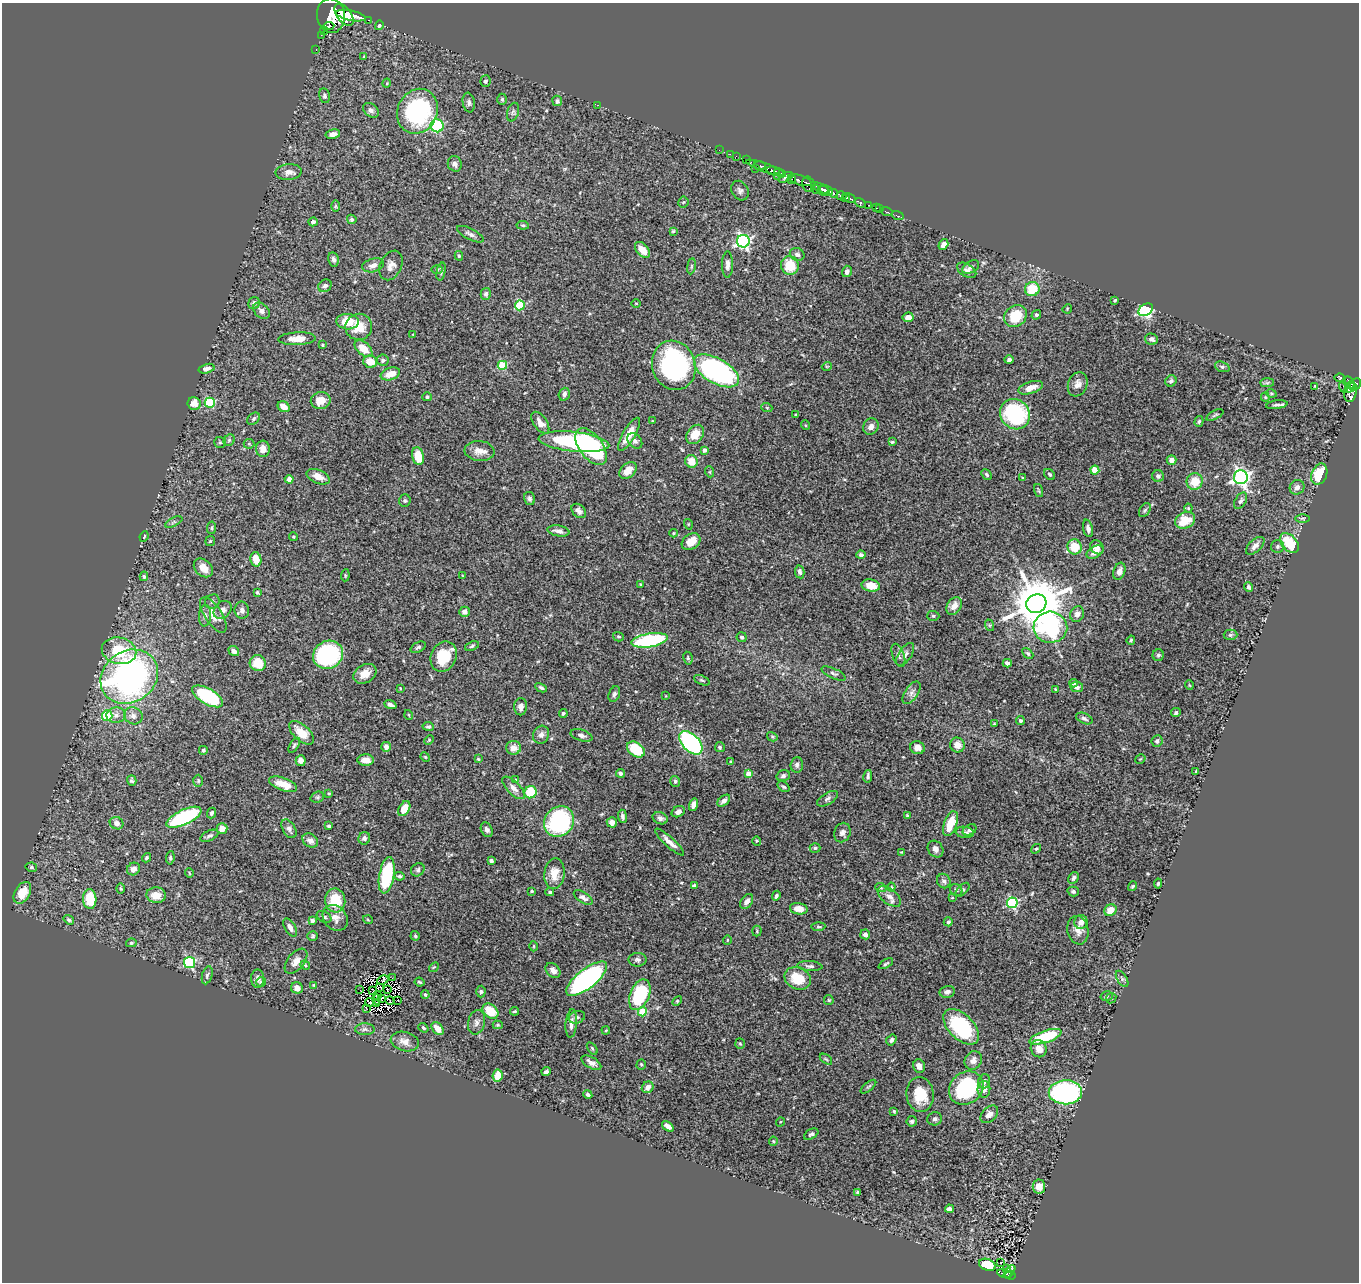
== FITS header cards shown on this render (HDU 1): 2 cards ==
NAXIS1  =                 1357
NAXIS2  =                 1280

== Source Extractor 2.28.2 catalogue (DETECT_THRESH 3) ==
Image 1357 x 1280 px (HDU 1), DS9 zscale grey, 1 PNG px = 1 image px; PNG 1361 x 1284 px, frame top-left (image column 1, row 1280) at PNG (2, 3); each listed source drawn as its Kron ellipse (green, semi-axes under 4 px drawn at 4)
Background 0.867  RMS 0.023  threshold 0.0684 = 3 sigma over >= 5 px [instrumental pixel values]
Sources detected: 467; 3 with non-positive FLUX_AUTO (blend fragments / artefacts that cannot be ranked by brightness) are neither listed nor drawn; the other 464 listed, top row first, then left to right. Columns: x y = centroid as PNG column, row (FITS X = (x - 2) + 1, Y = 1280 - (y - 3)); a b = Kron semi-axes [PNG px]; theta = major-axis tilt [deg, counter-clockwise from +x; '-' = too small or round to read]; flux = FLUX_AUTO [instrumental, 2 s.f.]
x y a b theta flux
344 15 13 7 -53 4500
331 16 17 14 -83 7600
351 16 15 5 -11 3400
369 20 3 2 - 83
379 25 5 4 - 3.9
329 26 5 3 - 430
324 31 4 3 - 100
321 35 2 2 - 15
316 49 3 2 - 19
364 56 4 3 - 1.1
485 81 6 5 - 3.2
387 83 5 3 - 1.2
324 96 7 5 -78 3.2
502 99 6 4 -89 3.1
557 101 5 5 - 4
469 103 10 6 -80 4.5
598 105 2 2 - 8.3
371 110 9 6 -40 5.1
417 111 23 20 63 190
513 112 10 5 74 4
437 126 6 6 - 110
333 134 7 4 11 8
719 150 2 2 - 14
730 154 3 2 - 17
736 156 2 2 - 14
746 160 2 2 - 18
455 164 8 7 - 7.2
760 166 6 3 -3 440
765 168 20 4 -19 940
755 169 2 2 - 69
773 171 7 4 -13 920
289 172 13 8 6 10
780 173 6 3 -22 370
777 176 3 2 - 110
786 177 8 4 31 260
792 180 4 3 - 220
800 180 12 5 -18 360
808 184 8 6 -67 700
820 188 10 2 -25 750
816 189 5 3 - 200
740 191 10 8 -60 5.8
826 191 7 5 -4 1700
833 193 4 3 - 540
841 196 5 3 - 800
846 197 4 3 - 570
850 198 7 3 -28 690
683 202 5 5 - 1.9
860 203 6 4 -35 240
869 205 3 2 - 20
336 206 6 3 90 1.7
876 208 3 2 - 29
880 209 2 2 - 16
886 211 6 2 -19 15
898 216 6 2 -19 19
352 219 5 4 - 3.1
313 222 5 4 - 5
523 225 6 4 -7 2.3
673 231 3 3 - 1.6
470 234 15 5 -27 6
743 241 6 6 - 330
943 244 6 4 57 8.5
642 250 9 5 -50 15
797 254 7 6 - 5.5
459 256 5 4 - 2.2
333 259 7 5 -79 4.6
373 265 11 6 16 9.7
391 265 15 10 65 12
728 265 13 5 90 7
790 265 9 9 - 38
691 266 8 4 82 2.4
971 267 9 5 31 5.6
437 269 6 4 0 1.9
967 270 10 6 -32 6
847 271 6 5 - 5.5
441 272 9 4 77 2.8
325 286 7 6 - 4.2
1032 289 7 7 - 37
486 294 6 5 - 3.7
1115 300 3 3 - 1.7
254 303 6 5 - 3.5
636 303 5 3 - 1.3
520 305 5 5 - 85
1067 309 5 4 - 1.5
1146 310 8 5 33 330
261 311 9 7 -45 6.1
1036 315 5 4 - 2.5
1015 316 12 10 39 47
908 317 5 4 - 10
348 322 11 7 -3 29
359 327 13 13 - 27
413 334 4 2 - 1
297 339 19 6 2 20
1151 339 6 5 - 6.2
322 345 3 2 - 1.6
363 348 10 6 -40 18
383 360 6 5 - 3.6
1009 360 5 4 - 4
370 362 7 6 - 21
502 365 4 4 - 68
674 365 25 21 -71 260
827 366 5 3 - 1.3
1222 367 7 5 -21 2.9
207 369 8 4 14 7.6
716 371 25 12 -30 380
390 374 10 6 19 19
1340 378 6 4 -7 280
1171 381 6 5 - 4.4
1267 383 7 4 1 2.8
1349 383 7 5 -54 460
1078 384 12 9 69 11
1355 384 7 5 54 610
1315 386 4 2 - 1.5
1343 387 6 2 -72 82
1031 388 13 6 18 16
1351 388 6 3 31 390
1350 392 10 6 82 530
1271 393 5 3 - 1.7
564 394 6 5 - 5.7
427 397 5 4 - 2.7
1265 397 4 4 - 1.7
321 401 10 8 11 18
194 403 6 6 - 16
210 403 5 5 - 89
1277 405 11 4 8 4
284 407 6 5 - 13
767 408 5 3 - 1.4
796 414 3 3 - 1.5
1015 414 16 14 -54 160
1215 415 9 4 27 2.6
254 419 7 5 40 2.9
652 421 3 2 - 1.1
1199 421 5 4 - 2.3
540 423 12 6 -54 11
805 425 5 3 - 1.3
871 427 8 7 - 7.5
629 434 19 6 60 25
695 434 10 8 52 25
229 440 6 5 - 2.5
635 441 9 6 -47 6
220 442 6 5 - 2.6
574 442 35 10 -6 190
892 442 4 4 - 1.9
249 444 5 5 - 2.2
591 447 21 11 -53 160
263 449 8 7 - 10
704 450 4 3 - 7.3
479 451 15 10 -6 13
418 456 9 6 -76 31
1171 460 5 5 - 8.3
691 461 6 6 - 21
628 470 10 6 42 19
1095 470 4 4 - 33
710 472 5 3 - 1.7
986 474 6 4 -47 2.6
1050 474 6 5 - 3
1319 474 11 7 68 54
1158 476 6 6 - 4
318 477 12 6 -23 13
1241 477 7 7 - 530
1023 478 3 3 - 1.3
289 479 4 4 - 7.4
1195 481 8 8 - 29
1297 487 7 7 - 6.4
1039 491 7 3 -71 1.7
530 498 6 5 - 3.8
405 501 6 5 - 2.4
1241 501 9 5 58 4.4
1188 508 4 4 - 1.6
1145 510 7 5 59 2.7
579 511 8 6 -44 6.1
1303 518 7 3 0 2.1
1185 520 10 8 26 33
174 522 9 4 26 3.2
688 524 5 3 - 1.3
212 528 6 4 84 2.4
1088 528 9 5 -77 4.9
558 531 11 5 -9 8.3
674 533 4 4 - 1.6
144 537 5 3 - 2.6
293 537 4 4 - 1.7
210 541 5 4 - 1.9
691 542 10 7 34 19
1289 543 11 7 -49 58
1255 546 11 6 43 8.2
1075 547 7 7 - 35
1097 547 7 6 - 7.1
1277 547 6 6 - 3.4
1095 552 9 5 31 8.2
861 555 5 4 - 3.9
256 559 7 5 -76 23
203 568 11 8 -44 16
1119 571 9 5 71 7.6
800 572 6 4 -80 4.7
345 575 6 4 85 2.1
144 576 5 4 - 2.3
463 576 4 2 - 1
640 584 3 3 - 1.2
871 585 9 6 -10 22
1249 587 5 4 - 4
257 592 3 3 - 1.9
212 602 8 6 43 3.8
1036 604 10 9 - 8800
954 606 9 7 54 13
222 610 10 8 45 8.2
242 610 8 7 - 6.6
464 612 5 5 - 6
1077 614 8 7 - 8.1
213 615 20 8 -57 18
205 616 11 6 85 5.9
933 616 6 5 - 2.6
989 625 6 4 -71 2
1050 627 17 15 -4 200
1230 635 7 5 -1 2.8
618 637 5 4 - 2.1
742 637 5 5 - 2.8
649 640 18 6 8 170
1131 640 5 4 - 2.1
472 646 7 4 22 2.7
418 647 8 5 28 3.4
119 651 17 13 -13 61
234 651 6 4 -38 6.7
1028 653 6 4 -46 2.3
905 654 13 6 56 6
328 655 15 13 29 200
898 655 12 6 -70 5.3
1158 655 6 5 - 3
444 657 15 12 66 49
688 658 6 4 -81 2.9
258 663 8 8 - 34
1007 663 4 4 - 6.3
833 673 13 5 -24 4.3
365 674 12 9 30 17
129 677 30 25 33 560
702 680 8 4 -24 2.5
1074 683 4 3 - 3.2
1189 685 5 3 - 1.5
1077 687 6 5 - 5.2
400 688 3 2 - 0.96
541 688 6 4 -26 3.1
1055 689 3 2 - 1.2
911 693 13 6 56 6.9
614 694 8 5 69 4.4
208 696 17 7 -30 130
666 696 4 2 - 1
390 705 6 4 -19 5.4
521 707 8 6 89 6.9
563 713 4 3 - 2.5
1176 713 5 4 - 3.5
107 715 5 5 - 59
116 715 10 8 4 8.2
409 715 5 3 - 1.3
133 716 9 8 - 8.9
1084 719 9 5 -24 4.3
1020 721 4 4 - 2.8
994 724 3 2 - 1.2
428 726 5 4 - 2.7
302 733 15 8 -42 28
541 735 9 8 - 7.5
581 735 11 5 -17 5.5
772 737 5 4 - 1.7
429 740 5 3 - 1.6
1157 741 6 5 - 3.5
691 743 14 8 -46 190
294 745 8 4 58 2.7
957 745 7 7 - 10
386 747 5 4 - 7.1
720 747 5 5 - 2.2
513 748 7 6 - 15
917 748 7 6 - 8.3
636 749 10 7 -35 58
203 750 4 4 - 2.1
425 757 5 4 - 1.9
478 759 3 3 - 1.7
1140 759 5 3 - 1.5
366 760 8 5 -2 9.3
301 761 5 5 - 11
731 761 4 3 - 1.3
797 765 8 6 86 4.9
1196 771 4 2 - 1.5
621 773 4 4 - 4.2
748 774 4 4 - 18
783 776 7 5 17 3.8
868 776 6 3 79 3.2
516 780 4 4 - 1.5
132 781 5 4 - 2.5
198 781 6 5 - 2.2
675 781 5 5 - 2.8
283 784 14 6 -20 26
784 787 7 4 -37 2.7
514 788 14 6 -46 8.9
530 792 6 6 - 52
329 793 3 3 - 1.4
317 797 7 5 20 2.8
828 799 11 5 32 4.7
724 801 7 4 41 6
693 805 6 4 75 7.9
404 809 8 5 61 22
678 812 7 5 28 9
212 813 5 4 - 3.3
907 815 3 2 - 1.2
622 816 6 4 -83 4
184 817 19 7 25 140
660 818 8 5 -25 5
559 821 16 14 48 170
612 822 5 5 - 8.4
117 823 7 6 - 6.2
950 824 13 6 70 33
329 826 4 3 - 2.6
222 828 5 5 - 13
289 829 10 6 -59 5.4
487 830 8 5 -64 4.6
970 830 7 5 29 3.9
965 832 9 5 -7 4.1
842 833 10 8 68 6.7
209 836 9 5 24 3.8
364 838 6 6 - 6.3
310 841 8 6 -33 8.2
757 841 5 4 - 1.7
669 842 19 5 -43 11
815 848 5 5 - 2.9
935 849 9 7 -54 7.1
1036 849 5 4 - 2
902 852 3 3 - 1.4
146 858 5 4 - 2.3
170 858 6 4 83 2.4
491 861 4 3 - 3.3
31 867 5 4 - 2.4
133 869 7 6 - 7.7
418 870 7 6 - 3.6
189 873 4 3 - 1.2
554 874 15 10 83 22
387 875 18 7 80 110
399 876 5 4 - 2.8
1074 878 6 4 58 4.6
944 881 7 6 - 5.2
1158 884 5 4 - 2.5
694 886 4 4 - 3.2
1132 886 5 4 - 2.3
891 887 4 4 - 1.8
881 888 6 3 -19 1.6
121 889 5 3 - 1.7
956 890 6 5 - 3.2
963 890 8 4 46 3.1
531 891 4 3 - 1.8
1073 891 6 5 - 3.2
550 892 4 3 - 2.2
22 893 12 7 59 28
156 895 10 7 -5 22
776 896 5 3 - 2.9
583 897 10 5 -32 6.9
889 897 13 7 -38 10
952 898 4 2 - 0.99
90 899 10 6 -87 54
335 900 12 10 -84 45
747 901 8 5 55 8.8
1012 903 5 5 - 180
799 909 9 5 -10 10
1110 910 6 5 - 16
324 917 8 5 -29 3.9
335 918 14 11 -48 15
69 920 5 4 - 2.9
368 920 5 3 - 1.2
312 921 4 4 - 6.5
948 922 4 4 - 2.8
1081 922 7 6 - 8.3
290 927 10 5 -59 9.3
818 927 7 4 4 2.6
1078 930 14 10 -79 14
757 931 5 4 - 1.9
865 934 5 5 - 5.5
313 936 5 5 - 2.4
415 936 5 4 - 2.5
727 940 4 4 - 1.6
131 943 5 4 - 2.6
534 946 5 3 - 1.6
637 960 9 7 1 4.7
296 961 14 8 50 11
190 962 5 5 - 140
886 964 8 4 29 2.7
305 965 5 4 - 1.9
810 966 13 5 -4 4.5
434 967 5 4 - 1.7
553 970 8 6 -46 7.3
207 975 9 5 75 3.7
392 978 2 2 - 3
798 978 14 11 -25 37
258 979 9 6 -89 8.3
587 979 25 9 38 400
1122 979 9 5 -58 3.8
383 980 6 3 25 0.31
261 982 5 4 - 2.3
420 982 5 3 - 2.1
314 985 3 2 - 1.4
379 987 3 2 - 1
297 988 6 5 - 7.3
388 989 3 2 - 1.1
360 990 2 2 - 1.7
373 990 3 2 - 0.9
481 992 6 4 89 2.2
947 992 7 6 - 5.3
425 995 4 4 - 2.1
640 995 16 9 66 120
377 996 3 2 - 1
1107 996 6 5 - 3
382 998 3 2 - 1.1
1111 998 5 5 - 2.3
377 999 5 2 - 1.6
390 1000 5 2 - 2.3
829 1000 5 4 - 1.9
398 1001 3 2 - 2.6
677 1001 6 3 46 1.6
370 1002 4 2 - 0.25
377 1004 2 2 - 0.66
366 1008 3 3 - 1.4
490 1011 9 6 -40 36
515 1011 4 3 - 1.7
642 1012 4 4 - 59
577 1017 8 6 19 3.6
477 1022 12 8 77 7.5
571 1023 14 5 85 8.2
498 1025 5 4 - 1.8
961 1027 22 12 -46 150
423 1028 5 4 - 2.9
365 1029 10 6 1 5.1
438 1029 7 5 -49 16
606 1030 4 3 - 1.4
1045 1037 17 6 19 91
891 1040 6 4 54 4.5
405 1041 14 9 -15 12
740 1043 5 4 - 2
592 1048 7 3 -54 2
1039 1049 9 7 -61 12
826 1059 7 3 -37 2.1
973 1060 10 8 59 8.7
591 1063 11 5 -30 8.4
641 1064 5 4 - 2.1
919 1066 7 5 -71 8.6
546 1072 4 3 - 3.2
498 1076 6 5 - 22
984 1081 7 5 74 5.5
648 1087 6 5 - 8.4
868 1087 9 3 40 2.7
966 1088 18 15 38 140
984 1089 8 6 86 10
1065 1092 16 12 2 280
920 1094 17 13 -85 42
588 1095 4 3 - 3.9
894 1111 4 3 - 1.8
989 1114 10 7 45 10
935 1119 7 6 - 3.7
912 1121 5 5 - 2.7
780 1122 5 3 - 1.3
668 1126 7 4 -38 8.2
811 1134 8 4 31 3.3
773 1141 4 4 - 1.6
1039 1187 7 6 - 14
857 1192 3 3 - 2
949 1209 4 4 - 8.7
1000 1262 3 3 - 3.8
987 1265 9 5 -22 42
1007 1269 3 2 - 7.8
1009 1272 7 4 49 43
1004 1274 7 3 -12 110
1010 1275 5 4 - 140
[3 non-positive-flux detections neither listed nor drawn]